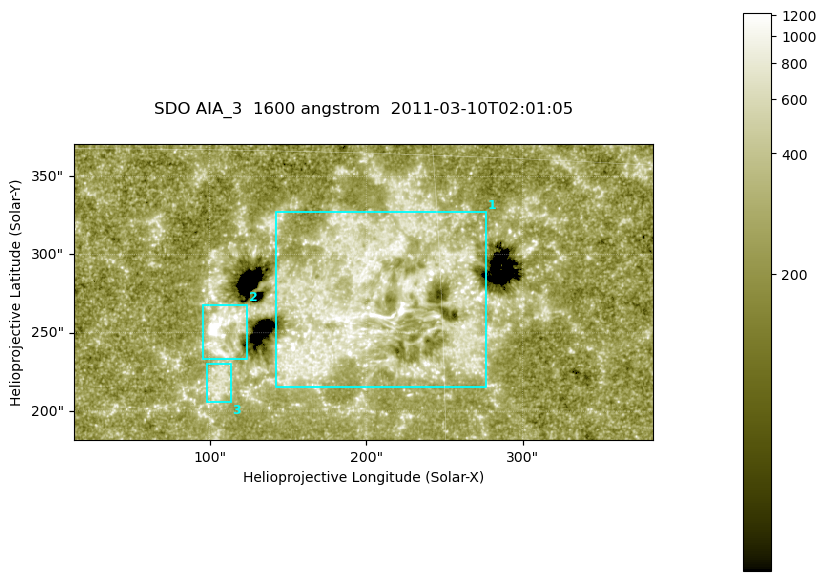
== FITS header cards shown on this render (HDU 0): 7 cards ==
TELESCOP= 'SDO     '           /
INSTRUME= 'AIA_3   '           /
WAVELNTH=                 1600 /
WAVEUNIT= 'angstrom'           /
DATE-OBS= '2011-03-10T02:01:05.119' /
CTYPE1  = 'HPLN-TAN'           /
CTYPE2  = 'HPLT-TAN'           /

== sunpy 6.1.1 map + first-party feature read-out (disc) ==
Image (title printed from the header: SDO AIA_3  1600 angstrom  2011-03-10T02:01:05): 607 x 311 px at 0.609 arcsec/px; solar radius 966 arcsec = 1586 px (partial field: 2.4% of the solar disc is inside the frame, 100% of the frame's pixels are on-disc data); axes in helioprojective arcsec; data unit not stated in the header (colour bar unlabelled)
Pointing: header CRPIX1/2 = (2052.59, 2044.23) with CRVAL1/2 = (0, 0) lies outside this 607 x 311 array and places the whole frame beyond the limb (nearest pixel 1.42 R_sun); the SolarSoft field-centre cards XCEN/YCEN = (198.1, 276.1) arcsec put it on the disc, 1906 arcsec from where CRPIX/CRVAL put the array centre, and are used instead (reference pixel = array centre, CRVAL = XCEN/YCEN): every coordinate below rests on XCEN/YCEN
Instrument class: DISC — disc imager (sunpy class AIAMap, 1600 A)
Bright regions (active regions / flare kernels): reference = the on-disc median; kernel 5 px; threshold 5 sigma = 408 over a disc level ~248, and >= 1.15x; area >= 188 px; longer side >= 4 px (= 2.4 arcsec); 3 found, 3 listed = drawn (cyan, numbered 1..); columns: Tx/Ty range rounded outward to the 2 arcsec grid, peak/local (2 s.f.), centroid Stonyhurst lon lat
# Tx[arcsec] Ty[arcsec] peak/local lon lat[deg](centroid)
1 142..278 214..328 7.4 +11 +9
2 96..124 232..268 9.4 +6 +8
3 98..114 204..230 3.5 +6 +6